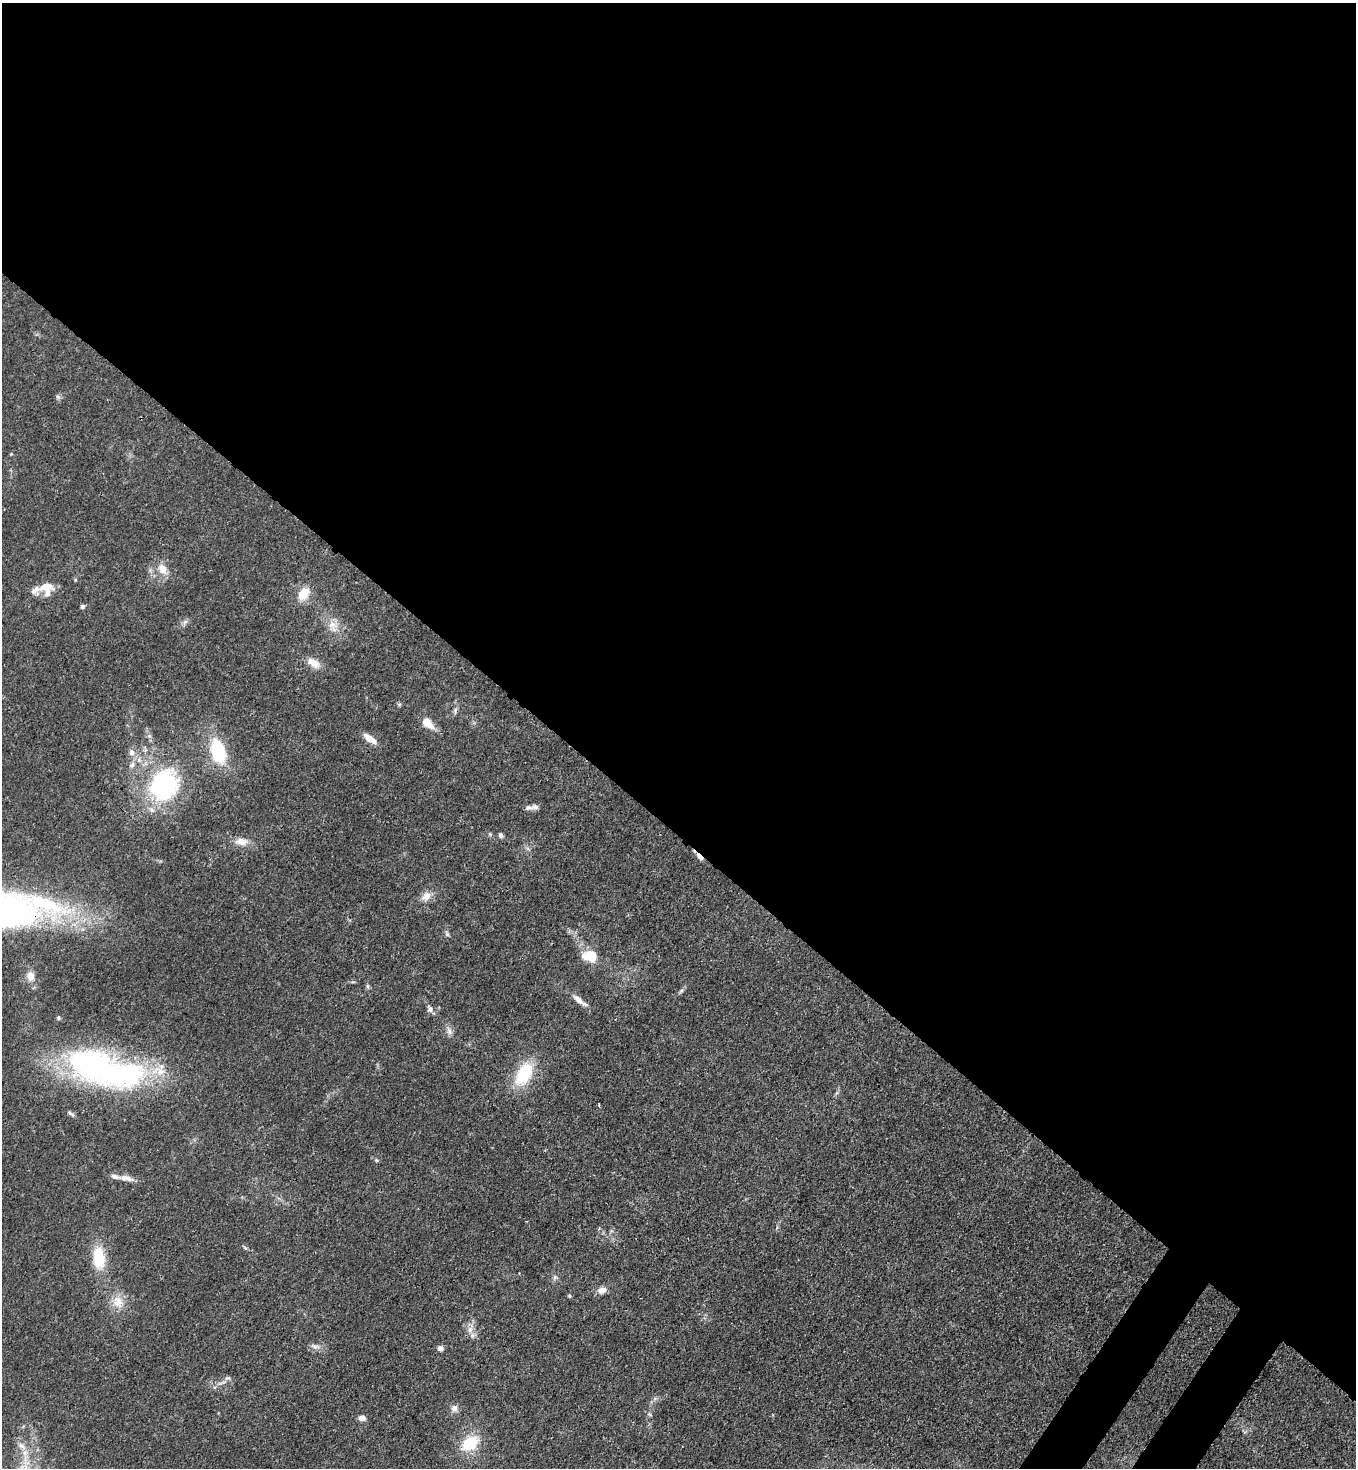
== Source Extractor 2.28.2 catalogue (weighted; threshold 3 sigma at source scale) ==
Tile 3 of 4 x 4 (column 3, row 1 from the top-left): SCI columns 2931-4284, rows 4459-5924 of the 6010 x 5988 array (HDU 1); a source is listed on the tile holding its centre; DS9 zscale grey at full resolution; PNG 1358 x 1470 px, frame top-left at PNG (2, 3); no overlay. Shown black and unused: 58% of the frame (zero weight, under 3 of 4 exposures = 7% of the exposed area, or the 3 px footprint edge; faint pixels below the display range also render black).
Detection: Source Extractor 2.28.2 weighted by HDU 2 'WHT'; one run over the whole footprint, this tile lists its part. Background 0.0202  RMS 0.0027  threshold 0.0119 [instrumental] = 3 sigma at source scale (4.5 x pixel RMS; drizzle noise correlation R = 1.50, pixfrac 1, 0.05/0.05 arcsec/px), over >= 5 px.
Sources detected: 49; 4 inside a brighter listed object's ellipse — not listed separately; the other 45 listed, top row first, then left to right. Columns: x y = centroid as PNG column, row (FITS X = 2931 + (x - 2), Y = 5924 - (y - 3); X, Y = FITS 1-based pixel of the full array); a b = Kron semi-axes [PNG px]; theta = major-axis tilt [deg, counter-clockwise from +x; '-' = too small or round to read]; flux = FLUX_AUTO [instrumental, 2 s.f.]
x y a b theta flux
163 569 16 11 -61 3.2
46 586 18 10 1 3.8
304 594 17 12 55 4.1
82 607 6 5 - 0.5
185 622 8 6 44 0.77
333 626 19 11 -67 3.3
313 663 17 9 -36 2.8
455 711 10 5 79 0.73
427 722 12 8 -47 4.3
370 739 15 7 -37 2.9
218 751 25 14 -76 14
132 752 9 8 - 1.4
132 765 8 6 73 0.91
164 785 33 27 63 34
529 807 11 7 -2 1
490 834 6 5 - 0.43
501 835 6 5 - 0.78
241 842 17 10 -3 2.6
699 856 13 4 -48 1.4
426 896 13 11 39 2.1
447 934 7 4 -45 0.5
590 956 16 12 -14 6.3
30 976 12 10 -80 2.2
368 986 6 4 -90 0.44
681 991 8 4 54 0.52
578 999 17 7 -41 2.1
430 1009 8 8 - 0.96
58 1018 5 5 - 0.38
449 1031 12 5 -61 1.1
104 1069 97 36 -15 78
524 1074 29 16 62 12
71 1113 11 4 -36 0.63
376 1160 6 4 -71 0.31
126 1178 17 7 -11 2
99 1258 25 13 -86 9
602 1290 11 7 14 1.9
569 1296 6 4 0 0.29
118 1302 18 14 -76 4
470 1329 10 7 74 1.5
315 1346 13 6 -17 1.2
440 1348 7 6 - 0.85
227 1378 8 5 22 0.67
454 1408 10 8 66 1.4
362 1418 7 6 - 1.4
470 1443 19 14 39 9.1
Overlapping masked pixels (flux is a lower limit): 2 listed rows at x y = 699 856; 104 1069